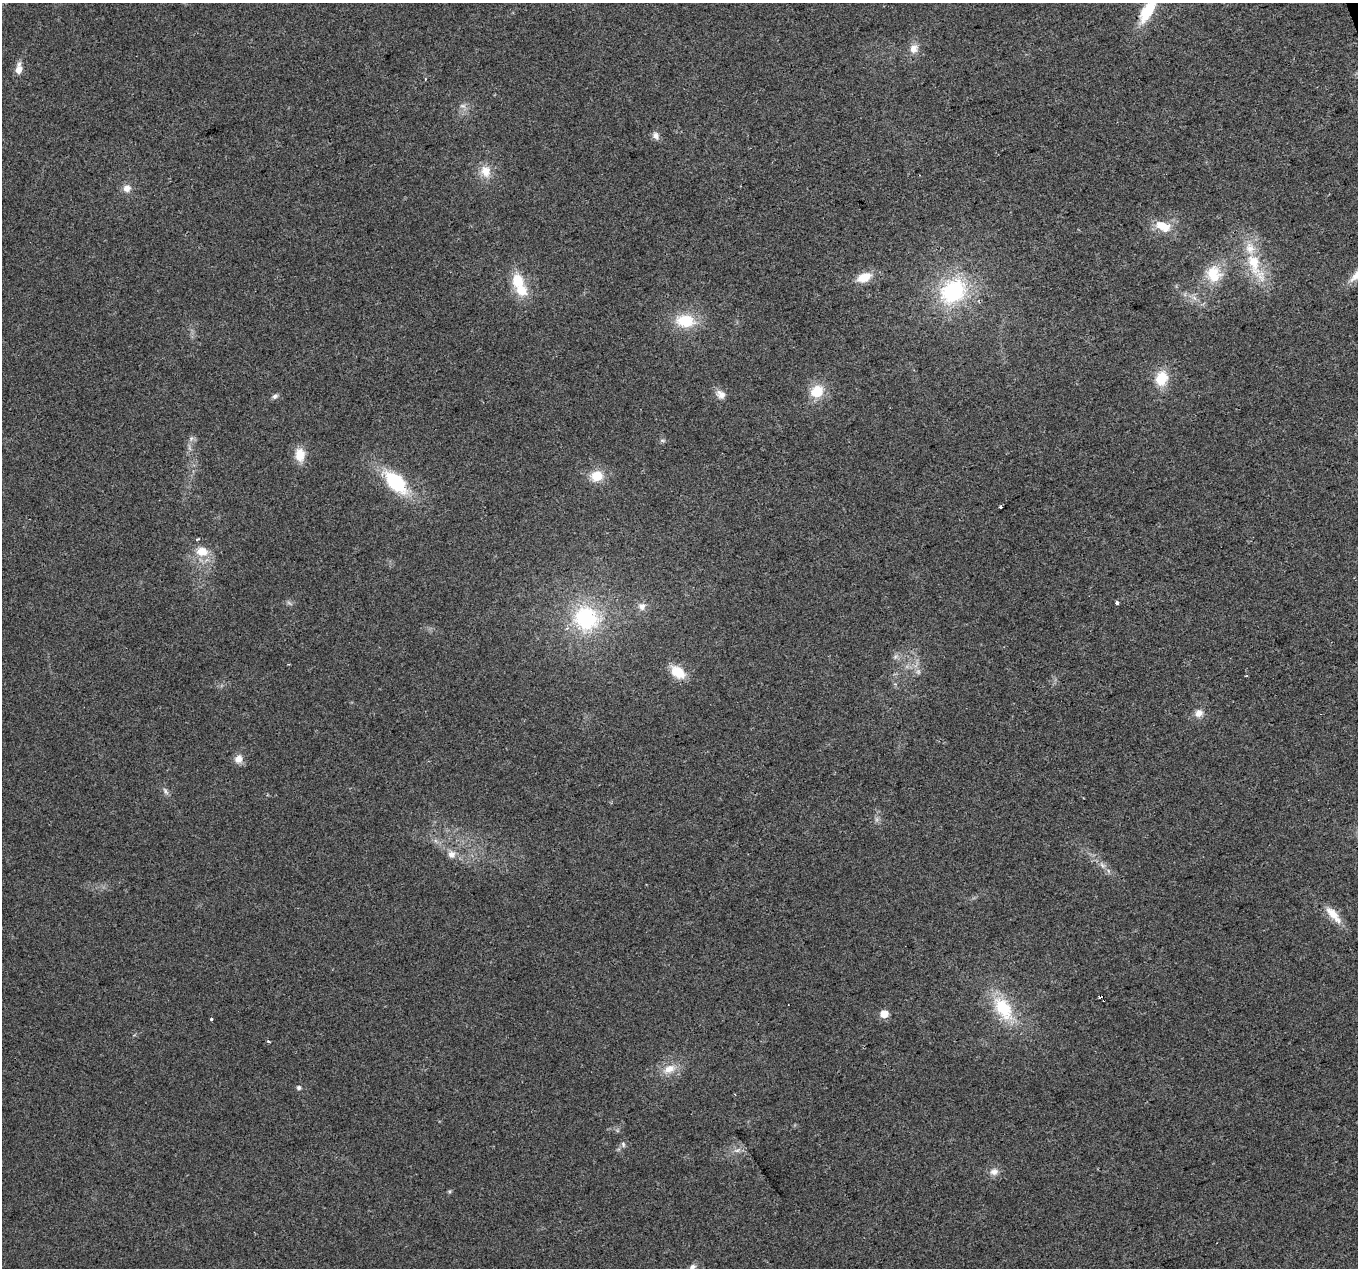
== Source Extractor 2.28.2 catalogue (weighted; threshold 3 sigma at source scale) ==
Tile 10 of 4 x 4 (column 2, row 3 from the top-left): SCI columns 1357-2712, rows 1334-2599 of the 5425 x 5251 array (HDU 1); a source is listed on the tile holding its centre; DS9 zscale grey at full resolution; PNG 1360 x 1270 px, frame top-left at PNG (2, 3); no overlay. Shown black and unused: <1% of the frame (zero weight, under 2 of 3 exposures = <1% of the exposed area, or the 3 px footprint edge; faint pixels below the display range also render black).
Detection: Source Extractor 2.28.2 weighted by HDU 2 'WHT'; one run over the whole footprint, this tile lists its part. Background 0.0515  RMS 0.0069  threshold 0.0311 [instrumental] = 3 sigma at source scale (4.5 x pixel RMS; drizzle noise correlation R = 1.50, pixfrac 1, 0.0396/0.0396 arcsec/px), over >= 5 px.
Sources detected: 52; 2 too faint to see at this stretch — not listed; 3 inside a brighter listed object's ellipse — not listed separately; the other 47 listed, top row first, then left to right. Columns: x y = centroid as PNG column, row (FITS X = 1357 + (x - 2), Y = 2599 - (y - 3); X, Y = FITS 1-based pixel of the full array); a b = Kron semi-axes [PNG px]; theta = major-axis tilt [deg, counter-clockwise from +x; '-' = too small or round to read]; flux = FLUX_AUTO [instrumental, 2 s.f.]
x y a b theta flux
1148 10 31 12 59 26
914 48 13 10 52 5.9
19 69 12 7 83 7
463 106 10 6 -17 2.6
656 136 10 8 -66 3.5
485 171 16 13 -81 10
127 188 10 10 - 4.8
1163 226 23 12 -24 13
1254 263 34 17 -73 29
1214 274 24 21 -89 20
864 277 16 10 20 12
517 281 19 13 -75 18
953 291 34 27 37 68
685 321 24 16 -4 24
1161 378 17 13 70 18
817 391 15 13 40 16
721 394 13 10 -44 4.9
275 396 8 6 35 1.9
191 439 6 6 - 1.9
300 455 15 11 -89 11
596 476 15 13 10 13
395 482 30 16 -46 45
1000 507 3 3 - 2.2
197 539 4 3 - 1.6
202 551 15 11 -10 11
1117 603 3 3 - 18
642 606 10 10 - 4.4
586 618 32 29 -39 59
895 657 7 5 46 1.6
678 672 18 11 -39 16
1199 713 11 9 34 4.6
238 759 11 10 - 5.6
165 791 12 5 -58 2.2
451 854 11 10 - 5
1102 865 12 5 -51 3.3
1333 915 29 10 -49 11
1101 997 4 3 - 8
1003 1008 34 18 -56 34
884 1014 5 5 - 17
211 1019 3 3 - 2.8
269 1041 5 3 - 0.76
669 1069 19 11 27 9.6
299 1088 6 6 - 1.6
623 1144 8 5 -75 1.6
737 1150 9 6 8 2.7
994 1172 12 9 14 4.7
692 1267 11 7 47 3.3
Overlapping masked pixels (flux is a lower limit): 1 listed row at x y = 1101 997
Isophote crosses this tile's border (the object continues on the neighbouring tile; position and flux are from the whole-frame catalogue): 2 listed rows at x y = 1148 10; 692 1267